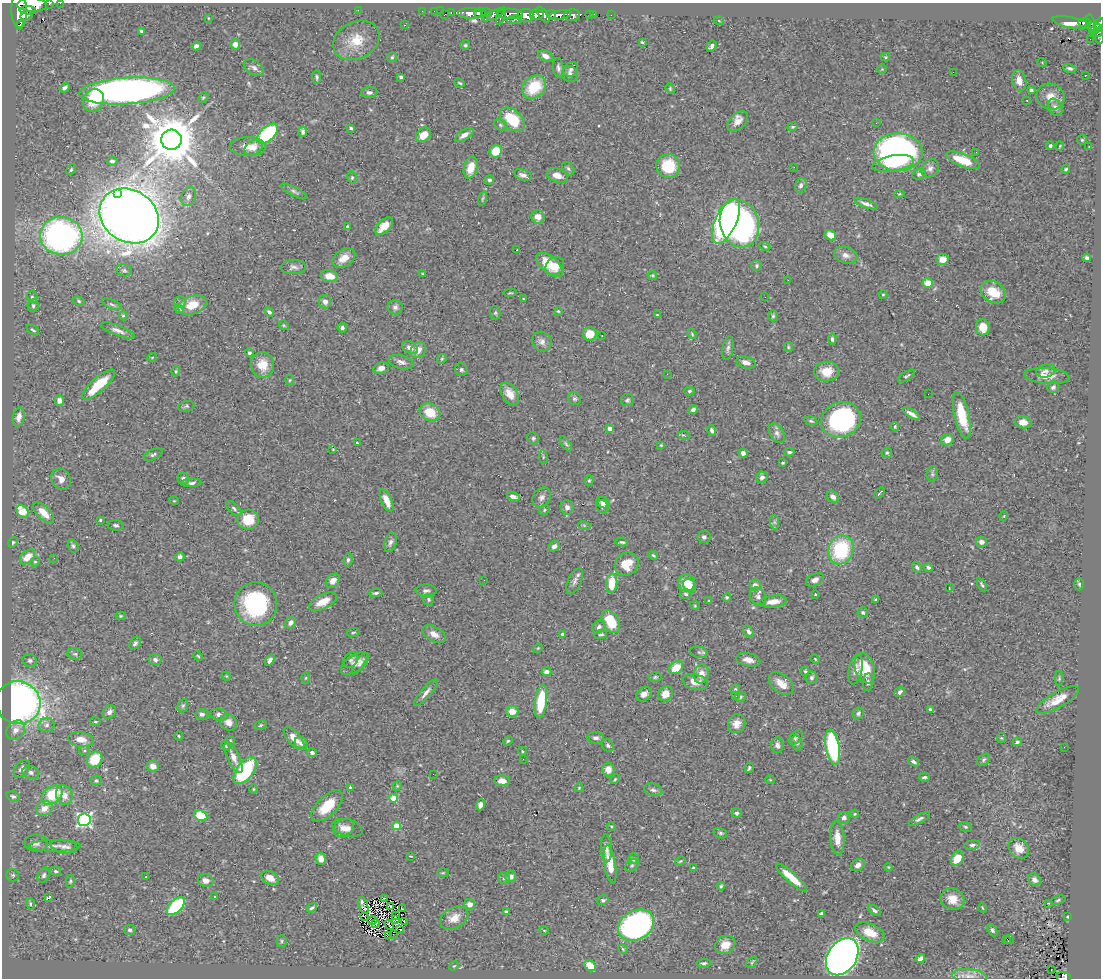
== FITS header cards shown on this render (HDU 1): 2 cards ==
NAXIS1  =                 1099
NAXIS2  =                  976

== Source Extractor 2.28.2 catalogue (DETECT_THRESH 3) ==
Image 1099 x 976 px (HDU 1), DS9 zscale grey, 1 PNG px = 1 image px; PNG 1103 x 980 px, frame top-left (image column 1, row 976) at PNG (2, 3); each listed source drawn as its Kron ellipse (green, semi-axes under 4 px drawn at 4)
Background 0.569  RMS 0.024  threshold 0.0723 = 3 sigma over >= 5 px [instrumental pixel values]
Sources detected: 489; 1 with non-positive FLUX_AUTO (blend fragments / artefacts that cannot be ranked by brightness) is neither listed nor drawn; the other 488 listed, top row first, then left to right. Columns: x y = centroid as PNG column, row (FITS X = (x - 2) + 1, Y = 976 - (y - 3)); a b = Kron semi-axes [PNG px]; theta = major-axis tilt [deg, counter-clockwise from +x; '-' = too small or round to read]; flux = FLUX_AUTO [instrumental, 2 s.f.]
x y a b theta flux
60 3 2 2 - 6.5
49 4 3 2 - 80
32 5 15 7 -2 2500
28 10 8 4 -3 650
358 10 2 2 - 52
19 11 18 7 -89 3000
422 11 2 2 - 9
434 11 2 2 - 3.9
440 11 2 2 - 2
451 12 3 2 - 22
470 13 12 5 -1 890
480 13 6 5 - 360
486 13 5 3 - 330
510 14 13 5 -2 420
537 14 7 5 3 1300
551 14 5 3 - 440
590 14 3 3 - 19
594 14 2 2 - 3.3
444 15 3 2 - 44
493 15 12 4 25 270
543 15 9 4 -52 650
560 15 11 4 12 760
572 15 8 6 2 320
611 15 2 2 - 4.9
26 16 6 3 21 340
501 16 9 3 70 290
525 16 8 6 6 1000
208 18 4 2 - 1.1
514 20 7 3 1 130
719 21 5 3 - 1.4
1071 23 19 5 -12 32
1085 23 6 4 0 140
1091 23 9 4 -78 180
20 24 2 2 - 4100
1099 24 6 4 72 390
404 25 3 2 - 2.3
1095 29 6 3 43 180
141 31 4 3 - 2.5
1097 32 7 3 24 220
1099 37 7 4 -81 67
1090 39 2 2 - 7.6
356 40 24 18 27 39
642 42 3 3 - 2.4
235 44 5 4 - 8.9
465 45 5 4 - 2.4
196 46 5 4 - 6.8
712 46 6 4 57 5.7
546 56 8 5 -23 10
392 57 5 4 - 2.2
885 57 4 4 - 2
1042 62 4 3 - 1.2
254 68 11 7 -33 6.8
558 68 10 5 -85 5.1
1070 68 7 4 -16 3.5
571 69 8 6 49 5.4
882 69 5 5 - 1.6
953 72 2 2 - 280
570 74 8 8 - 5.6
1085 75 3 2 - 1.1
317 77 6 4 -82 3.2
401 77 3 3 - 4.5
1019 81 11 7 -77 15
460 83 5 3 - 1.9
534 87 13 10 41 57
65 88 5 3 - 4
670 89 5 4 - 2.1
1031 90 4 3 - 3.1
127 91 48 13 3 880
369 92 8 5 4 4.5
203 97 6 4 48 2.4
1051 97 14 13 - 20
93 100 12 10 59 38
1027 100 2 2 - 1.1
1055 107 9 6 -59 6.9
512 119 14 9 -42 71
738 121 12 7 44 13
876 123 2 2 - 1.3
500 125 7 5 -23 3.1
793 127 5 4 - 2.2
351 128 4 3 - 3.1
303 132 5 4 - 4
268 134 13 7 42 140
423 135 8 6 42 20
464 135 10 5 33 8.9
171 140 10 10 - 9800
1082 140 5 4 - 2.3
1050 146 4 4 - 3.4
1060 146 4 4 - 1.6
248 147 18 9 -1 20
254 147 10 7 34 8.7
1089 147 3 2 - 1.1
496 151 6 6 - 35
898 152 24 19 -2 410
976 152 2 2 - 1.2
963 160 18 6 -21 41
112 161 5 4 - 3.2
893 163 21 8 9 40
668 166 12 11 - 60
794 167 2 2 - 2.6
471 168 11 6 73 25
930 168 10 8 56 7
568 169 7 5 -50 3.3
1066 169 4 4 - 2.8
71 170 5 4 - 2.3
919 174 7 5 8 3.5
523 175 9 5 -18 7.2
557 175 11 6 -18 13
352 178 6 5 - 2.7
489 180 5 4 - 3.5
801 185 7 5 70 5.4
294 191 14 4 -27 5
117 193 3 3 - 26
899 194 5 4 - 1.9
189 196 9 7 67 6.2
482 198 7 3 71 2.6
866 204 12 4 -20 7
129 216 31 26 -33 2900
538 217 7 6 - 13
726 221 24 10 66 630
739 223 24 19 -72 540
347 226 4 3 - 2.2
384 226 11 6 43 25
830 235 6 5 - 16
61 236 21 19 -8 570
765 246 6 4 -28 2
516 250 3 2 - 2.5
846 255 12 8 -17 9.5
344 258 12 8 31 17
1087 258 4 4 - 5.2
942 259 6 5 - 16
550 265 16 8 -41 41
555 266 10 8 39 27
757 266 5 5 - 2.9
293 267 12 7 2 6.5
124 270 8 6 -11 4.1
423 274 3 2 - 1.6
652 275 5 4 - 2
329 276 8 6 -6 21
788 280 2 2 - 1
928 283 5 5 - 23
993 292 13 10 -29 40
510 293 6 3 7 1.7
883 294 4 3 - 1.2
32 297 6 5 - 2.9
765 297 3 2 - 1.3
523 299 3 3 - 1.4
79 301 6 4 -28 2.3
180 302 5 5 - 3
325 302 7 6 - 7.5
112 304 10 4 -23 4.1
192 305 14 9 20 30
33 306 6 5 - 3.6
395 307 7 7 - 5.3
179 309 5 4 - 2.1
558 311 3 3 - 1.7
269 312 5 4 - 3
495 313 7 5 -71 2.7
657 315 3 3 - 1.3
123 316 4 4 - 2.1
773 316 5 4 - 2.4
284 325 5 4 - 2
983 327 8 7 - 22
342 328 5 4 - 4.1
33 330 7 3 -36 2.6
118 330 18 5 -21 8.7
590 334 7 6 - 22
692 334 5 3 - 1.8
602 335 3 2 - 1.1
832 339 5 3 - 3.2
542 341 10 9 - 8.4
788 347 5 4 - 2
410 348 8 5 -28 9.8
728 348 12 5 80 5.3
418 350 9 7 49 14
249 353 4 4 - 3.5
152 357 4 3 - 1.2
442 359 5 4 - 2
401 362 12 6 -14 7.2
746 362 10 5 -15 9.8
262 365 13 11 -85 30
381 368 8 5 15 7.2
461 370 6 6 - 3.5
176 371 5 4 - 2.2
827 371 13 10 0 26
1046 371 10 6 15 6.2
667 374 3 2 - 1.7
906 376 10 4 33 3.1
1047 376 23 8 -4 21
290 380 5 3 - 1.5
99 385 21 7 42 56
1053 387 6 5 - 3.6
689 391 5 4 - 2.5
510 394 12 7 -59 19
928 394 2 2 - 1.9
575 399 7 6 - 3.4
627 400 6 6 - 3.1
59 401 5 4 - 9
186 406 8 5 11 3.3
693 410 5 4 - 5
430 412 11 8 -26 35
911 414 9 3 -32 7.5
962 416 24 7 -77 57
19 417 10 5 77 9.1
841 420 20 17 21 250
811 421 7 4 -15 2.9
1023 422 8 6 -10 12
895 427 5 3 - 2.3
610 429 4 4 - 16
712 430 5 4 - 3.7
777 433 10 7 -59 6.5
684 435 7 3 -9 1.9
533 438 6 5 - 3.2
947 440 6 5 - 15
357 443 3 3 - 3
566 444 9 4 -55 3.2
661 445 3 3 - 1.7
333 449 4 2 - 1.1
789 452 5 3 - 2.8
743 453 4 4 - 6.4
887 453 5 5 - 2.6
153 455 10 5 23 4
543 457 7 3 -84 2.1
783 463 4 3 - 1.8
932 474 7 5 81 3.4
762 477 6 5 - 6
61 479 11 9 -57 12
183 479 6 6 - 5
589 480 5 4 - 2.2
191 483 10 4 3 4.5
880 493 6 2 50 2.1
513 497 6 4 -17 8.7
541 497 10 8 55 7.2
833 497 7 5 -41 5.9
387 500 12 5 -66 17
174 501 5 3 - 1.3
603 503 7 5 -28 5.4
567 507 7 6 - 6.7
602 507 7 6 - 6.8
234 508 9 5 -44 4
545 510 6 4 25 2.5
22 511 7 5 -48 51
44 513 13 6 -45 23
1004 516 5 3 - 1.4
100 520 3 2 - 1.5
248 520 11 10 - 40
774 522 7 4 -88 3.5
116 525 8 5 -7 3.2
584 525 6 4 -19 1.8
704 537 6 6 - 4.1
13 542 5 4 - 2.6
390 542 10 6 72 5.4
622 542 6 3 -10 2.8
981 542 5 5 - 7.9
73 546 6 5 - 3.4
554 546 6 5 - 5.6
841 550 15 12 71 120
653 555 5 3 - 2
28 557 9 6 42 21
180 557 5 4 - 5.2
54 558 3 2 - 2.4
348 560 7 4 83 3.7
35 562 5 4 - 2.2
627 564 13 11 44 30
917 567 5 4 - 3.8
929 567 4 4 - 4
484 580 2 2 - 1.5
815 580 9 6 26 7.5
333 581 8 6 44 9.3
575 581 14 6 66 7.7
612 583 9 5 84 38
686 583 8 8 - 28
1079 584 6 5 - 2.5
755 585 6 5 - 8.6
982 585 7 3 -61 2.8
689 586 7 6 - 19
949 588 3 2 - 1
426 591 10 6 -3 5.8
376 593 6 4 6 3.1
686 594 6 5 - 3.3
815 594 4 3 - 1.3
727 597 4 4 - 2.4
758 597 9 7 -61 6.5
428 599 6 5 - 2.7
876 599 3 3 - 1.9
709 601 3 3 - 1.5
323 602 15 7 26 21
773 602 14 6 8 14
256 604 22 21 - 170
695 606 5 3 - 1.4
863 613 5 5 - 3.3
120 616 5 4 - 1.9
611 622 12 8 -60 47
291 623 6 5 - 6.8
599 627 7 5 52 5.9
353 632 6 3 9 1.9
749 632 7 4 -54 4.1
434 634 12 7 -30 11
563 634 4 3 - 6.1
601 634 6 4 4 3.3
135 643 7 5 54 3.8
538 648 5 4 - 1.7
699 652 9 5 -9 3.7
75 654 7 5 -10 3.5
198 656 5 3 - 1.5
155 659 6 5 - 5.2
815 659 5 3 - 1.6
30 660 7 6 - 4.3
270 660 6 4 56 5.9
351 660 9 6 53 4.1
748 660 12 6 -12 10
355 663 16 8 35 11
360 664 12 4 56 5.2
676 667 7 6 - 27
865 668 16 9 -72 54
856 669 15 6 77 10
805 671 4 3 - 2.2
546 672 5 4 - 7.7
701 674 10 7 75 15
226 676 5 4 - 1.4
655 677 6 5 - 2.7
306 678 5 3 - 1.6
811 678 6 6 - 4.1
1059 678 8 4 88 2.4
695 682 13 7 -13 15
868 682 9 5 84 4.6
781 683 14 9 -38 20
735 689 5 4 - 2
426 692 17 5 50 8.2
900 692 6 4 41 4.5
644 694 8 6 38 8.8
665 694 8 6 50 17
735 696 3 2 - 2.1
740 697 6 4 18 2.4
1057 700 24 8 30 23
541 701 17 6 82 67
18 703 22 21 - 740
183 706 7 5 68 2.5
930 710 4 4 - 3.3
512 711 6 5 - 15
109 712 7 6 - 7.4
858 713 6 5 - 3.6
202 714 6 5 - 4.5
219 715 9 6 -9 6.2
95 722 5 3 - 1.7
229 722 9 8 - 11
736 724 10 8 60 13
47 725 8 7 - 6.1
261 725 6 4 28 2.6
16 730 10 8 49 11
179 736 4 4 - 1.7
796 737 8 5 48 5.2
294 738 14 6 -49 16
596 738 8 6 -5 5.8
1001 738 5 4 - 1.8
81 739 13 7 -9 20
230 741 4 3 - 2
508 741 5 4 - 2
1017 742 4 3 - 3.1
301 743 7 5 -46 6.4
797 743 7 5 -73 3.7
608 745 7 5 -47 4.2
777 745 8 6 -88 7.2
226 746 5 3 - 1.9
833 747 18 7 -80 170
1064 747 2 2 - 2.6
84 751 5 4 - 2.5
522 751 4 3 - 1.3
312 753 5 4 - 4.8
234 757 17 6 -66 14
95 759 8 7 - 48
523 759 2 2 - 0.89
983 760 7 5 41 3.4
913 762 6 3 -33 3.8
153 766 6 5 - 9.4
749 768 5 3 - 3.1
22 769 10 6 51 7.4
608 769 7 6 - 12
245 771 15 8 54 150
31 772 8 6 -17 5.6
433 774 2 2 - 1.7
924 777 5 3 - 3.3
615 779 5 3 - 1.8
96 780 5 5 - 3.1
770 780 4 3 - 1.3
502 781 8 5 -1 13
397 786 5 4 - 1.6
350 787 3 3 - 2.1
579 788 4 4 - 1.5
253 789 4 3 - 1.3
653 790 9 6 -14 5.3
52 795 11 8 37 56
64 795 10 8 -62 17
13 796 7 5 -22 3.7
394 798 4 4 - 52
480 805 5 4 - 6.6
327 806 19 9 44 41
44 808 8 7 - 16
736 813 5 5 - 4.1
855 814 4 4 - 1.7
201 816 7 5 -25 53
844 818 6 6 - 6.1
919 819 12 4 28 4.7
84 820 6 6 - 350
397 826 4 4 - 46
611 826 4 3 - 1.6
965 827 6 4 -22 2.5
344 828 11 8 28 11
347 828 15 8 -16 12
720 833 7 5 -17 2.9
837 838 17 7 -86 23
36 843 11 8 -3 8.6
972 845 8 4 6 4
55 846 25 6 0 12
64 846 13 6 -11 8.6
606 848 14 5 -88 8.4
1019 848 11 9 -49 17
410 856 3 2 - 1.8
957 858 7 5 58 28
321 859 6 5 - 11
633 859 5 5 - 3.8
680 861 5 4 - 2
610 865 19 5 -82 31
632 865 7 5 44 3
858 865 7 5 35 7.6
888 867 4 3 - 1.2
693 868 4 3 - 2.6
55 871 6 4 -17 2.9
443 873 5 3 - 1.6
13 875 6 6 - 2.9
44 875 8 5 64 4
146 877 3 3 - 2.5
511 877 5 5 - 7.4
791 877 20 5 -41 30
270 878 9 6 -28 16
504 878 6 5 - 3.1
206 880 8 6 -15 10
1034 880 7 5 -43 6.2
70 881 6 4 81 2.4
721 886 4 4 - 2.2
215 897 3 2 - 1.3
49 898 3 3 - 28
384 898 3 2 - 1.5
952 899 12 10 -23 19
603 900 6 4 14 3.3
1058 900 7 4 20 2.6
1048 903 3 2 - 1.5
30 904 6 4 -72 2.4
470 904 5 5 - 10
363 905 9 4 -70 7.6
176 906 11 6 45 120
390 906 2 2 - 1.8
312 908 6 4 35 3
983 908 4 3 - 1.2
402 909 3 2 - 3.3
874 910 7 4 -33 4.5
506 912 4 4 - 2.8
821 914 3 3 - 2.5
395 915 4 2 - 0.49
364 917 4 2 - 1.1
1067 917 4 3 - 1.8
454 918 15 10 28 18
373 920 5 3 - 2.4
396 920 3 2 - 1.1
404 922 3 2 - 2.9
376 923 4 3 - 0.88
389 925 6 2 -54 0.078
636 925 19 14 29 420
399 929 2 2 - 340
130 930 5 5 - 3.8
544 930 5 3 - 1.5
992 930 6 4 -64 4.1
870 932 15 8 -24 33
393 934 2 2 - 77
389 936 3 2 - 1
1007 939 2 2 - 0.38
1009 939 5 2 - 3.3
282 941 6 5 - 2.6
725 945 10 8 32 18
623 949 5 4 - 1.9
842 957 20 14 56 1200
920 958 5 4 - 6.7
752 962 6 3 46 1.5
704 963 7 4 5 2.8
454 966 5 4 - 1.6
590 966 6 4 -43 46
1051 970 2 2 - 1.5
969 976 17 7 -6 11
1063 977 7 5 -3 110
At the frame edge (FLAGS 8, measured only in part): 7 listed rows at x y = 60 3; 49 4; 32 5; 19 11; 1099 24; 1099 37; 1063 977
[1 non-positive-flux detection neither listed nor drawn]